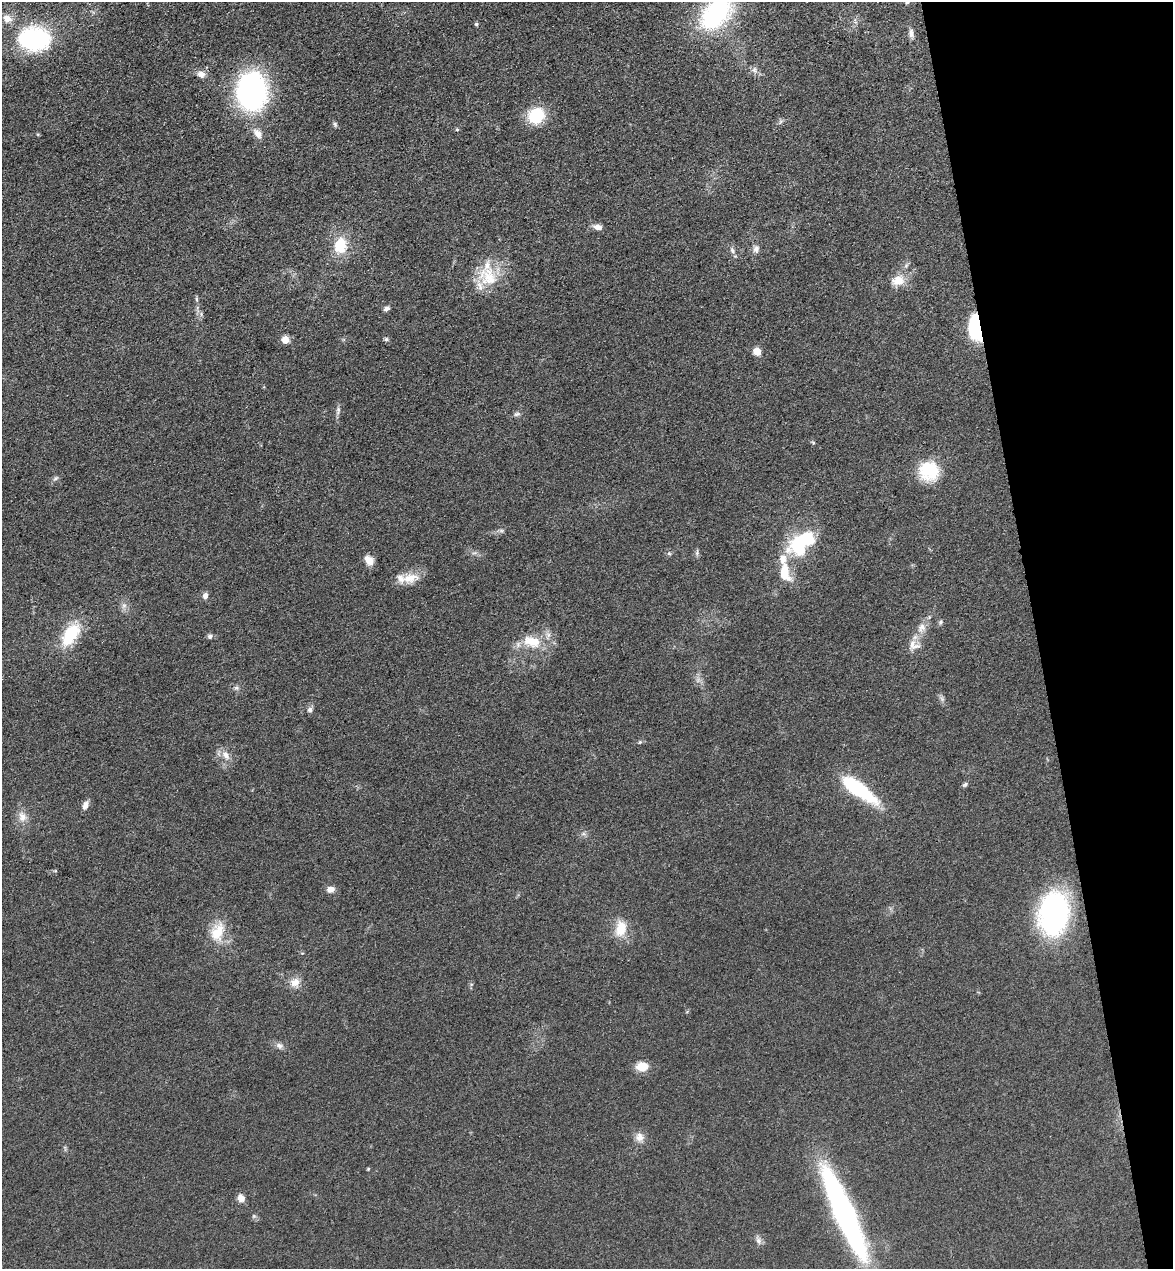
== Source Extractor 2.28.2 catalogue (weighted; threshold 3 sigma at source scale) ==
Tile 12 of 4 x 4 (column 4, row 3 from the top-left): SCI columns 3696-4866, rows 1384-2650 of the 5166 x 5303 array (HDU 1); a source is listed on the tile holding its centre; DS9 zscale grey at full resolution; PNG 1175 x 1271 px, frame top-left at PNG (2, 2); no overlay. Shown black and unused: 12% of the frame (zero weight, under 3 of 4 exposures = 6% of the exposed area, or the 3 px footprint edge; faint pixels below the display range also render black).
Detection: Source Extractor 2.28.2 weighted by HDU 2 'WHT'; one run over the whole footprint, this tile lists its part. Background 0.0693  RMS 0.0071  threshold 0.0318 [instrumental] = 3 sigma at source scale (4.5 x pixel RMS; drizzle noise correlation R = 1.50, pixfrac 1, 0.05/0.05 arcsec/px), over >= 5 px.
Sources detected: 72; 1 too faint to see at this stretch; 1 inside a brighter object's white glare — not listed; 4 inside a brighter listed object's ellipse — not listed separately; the other 66 listed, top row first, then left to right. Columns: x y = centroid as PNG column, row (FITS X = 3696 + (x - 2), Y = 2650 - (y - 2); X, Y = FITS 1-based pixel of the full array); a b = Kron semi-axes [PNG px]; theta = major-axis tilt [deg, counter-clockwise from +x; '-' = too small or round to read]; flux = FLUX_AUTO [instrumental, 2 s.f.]
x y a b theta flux
907 2 8 5 81 1.8
716 14 32 20 48 99
7 19 13 11 -27 6.3
476 24 5 4 - 1.1
911 33 14 6 -83 3.2
34 39 30 22 -4 90
201 74 11 9 -15 4.2
252 91 27 21 -88 200
536 116 13 12 - 36
780 122 7 4 71 1.3
335 124 7 5 -85 1.3
457 129 5 4 - 0.9
258 133 14 9 -53 5.2
597 227 11 6 -12 3.8
340 245 17 13 84 22
756 249 11 8 79 3.2
732 251 8 5 -64 2.1
488 276 31 26 -52 26
898 280 17 13 18 10
196 299 6 4 -88 1.1
386 308 8 5 25 2.1
974 320 42 11 79 26
386 339 6 5 - 1.2
285 340 5 5 - 11
757 351 8 8 - 6.6
338 410 12 5 80 2.4
517 414 9 5 11 1.8
813 443 5 4 - 0.84
929 471 22 22 - 31
55 478 9 5 38 1.7
501 530 7 4 -19 1.2
801 543 32 18 42 55
669 553 6 5 - 1.2
697 553 10 4 83 1.5
369 560 13 9 -50 6.4
784 572 21 12 -80 17
410 578 24 12 9 11
205 595 7 6 - 3.2
124 605 8 6 54 2.6
941 622 8 5 54 1.4
922 628 15 10 57 7.1
70 634 29 15 56 31
210 636 7 6 - 1.9
532 641 25 15 -13 19
912 644 19 10 87 7
236 688 7 6 - 1.7
310 710 7 7 - 2
640 742 6 4 45 0.97
226 755 15 9 -50 5.8
965 784 7 5 37 1.3
857 789 31 10 -36 77
85 805 11 7 68 4
22 817 14 11 -77 6.5
331 889 9 7 2 4.2
1054 914 44 30 83 130
621 928 21 13 78 14
217 932 27 17 69 17
295 982 14 12 42 6.6
279 1046 10 8 -13 2.9
642 1066 12 9 7 11
640 1137 13 12 - 5.6
368 1169 4 4 - 0.7
241 1198 9 7 -65 4.7
844 1213 85 16 -66 240
254 1216 6 5 - 1.2
758 1240 12 6 -63 2.7
Overlapping masked pixels (flux is a lower limit): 1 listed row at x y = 974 320
Isophote crosses this tile's border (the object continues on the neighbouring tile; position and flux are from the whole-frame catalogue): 2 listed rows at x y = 907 2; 716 14